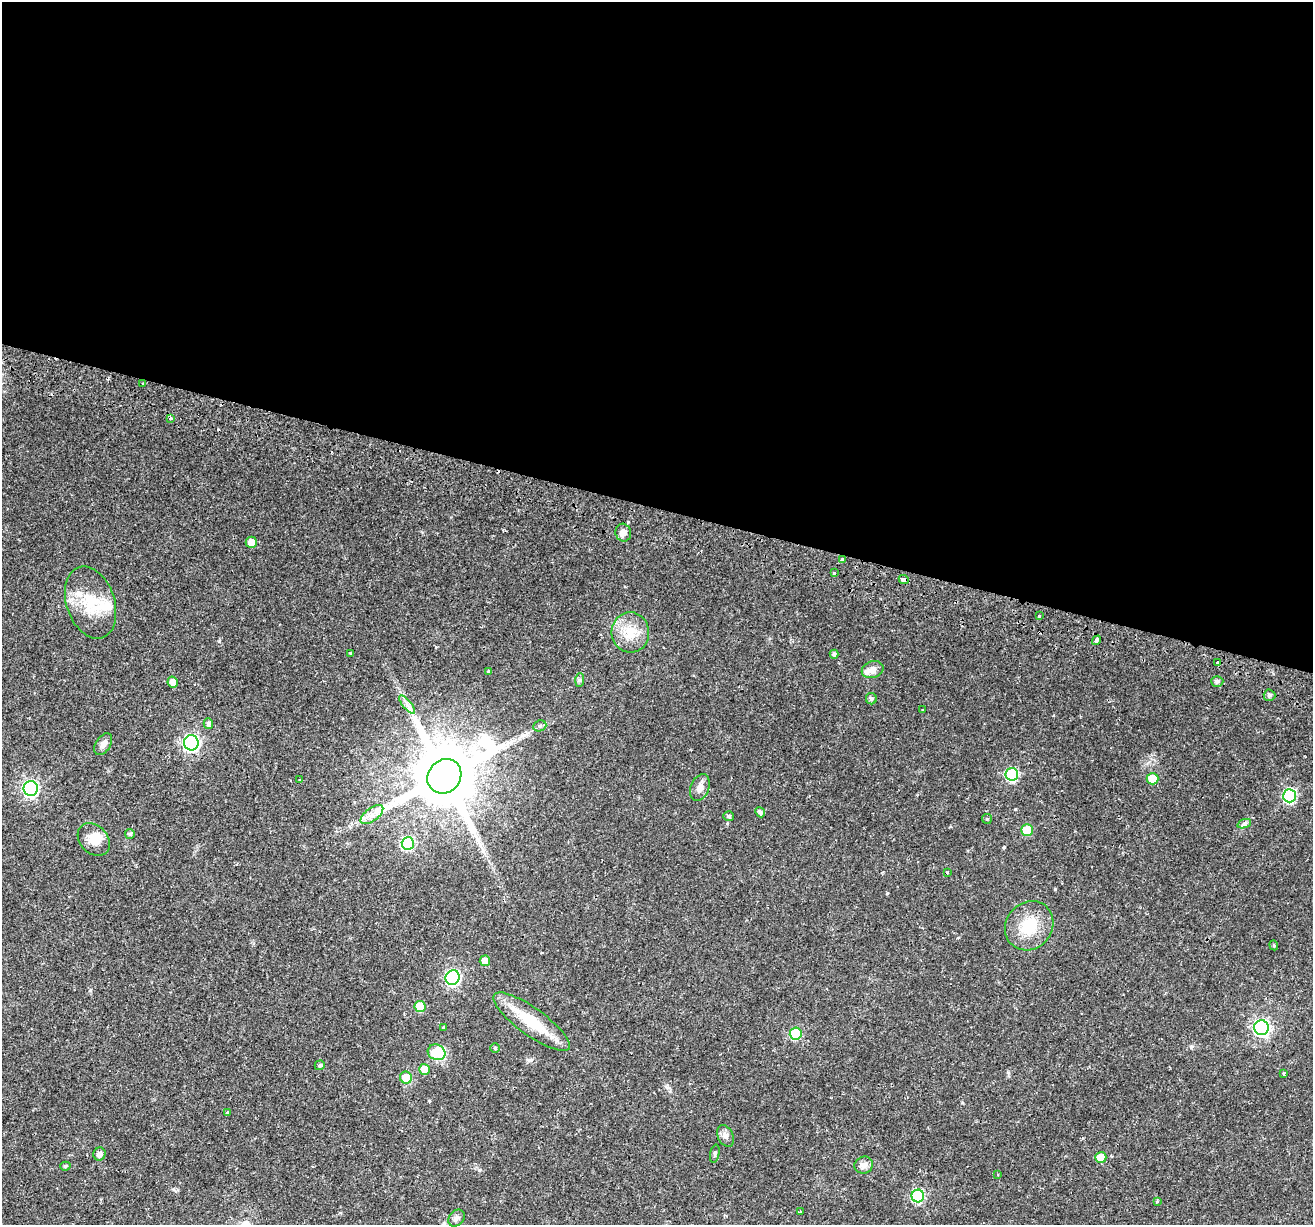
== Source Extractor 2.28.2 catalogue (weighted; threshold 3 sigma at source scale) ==
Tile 3 of 4 x 4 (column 3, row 1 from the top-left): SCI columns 2699-4009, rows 4025-5247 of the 5386 x 5541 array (HDU 1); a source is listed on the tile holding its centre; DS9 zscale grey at full resolution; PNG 1315 x 1227 px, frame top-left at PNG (2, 2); each listed source drawn as its Kron ellipse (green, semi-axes under 4 px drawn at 4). Shown black and unused: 41% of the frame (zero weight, under 2 of 3 exposures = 5% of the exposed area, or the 3 px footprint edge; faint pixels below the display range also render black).
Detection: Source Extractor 2.28.2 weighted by HDU 2 'WHT'; one run over the whole footprint, this tile lists its part. Background 0.021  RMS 0.003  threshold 0.0135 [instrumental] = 3 sigma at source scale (4.5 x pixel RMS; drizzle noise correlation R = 1.50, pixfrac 1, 0.0396/0.0396 arcsec/px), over >= 5 px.
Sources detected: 81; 1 inside a brighter object's white glare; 5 cosmic-ray / hot-pixel residue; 2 long thin detections or spike segments (spike, bleed or trail) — neither listed nor drawn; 2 inside a brighter listed object's ellipse — not listed separately; the other 71 listed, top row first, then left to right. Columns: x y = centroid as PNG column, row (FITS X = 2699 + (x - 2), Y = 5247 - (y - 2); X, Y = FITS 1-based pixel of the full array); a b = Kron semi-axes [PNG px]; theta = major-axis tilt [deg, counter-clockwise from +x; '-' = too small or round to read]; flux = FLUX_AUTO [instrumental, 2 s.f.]
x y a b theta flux
142 383 3 3 - 0.36
170 418 3 3 - 1.5
623 533 9 8 - 1.6
251 542 6 5 - 2.6
842 559 3 3 - 0.9
834 573 3 3 - 0.82
904 579 5 4 - 6
91 603 37 24 -72 12
1039 616 3 3 - 1.7
630 632 20 19 - 6.5
1097 640 5 4 - 3.4
350 653 3 3 - 0.34
834 654 4 4 - 0.78
1218 663 4 3 - 4.5
873 670 11 8 17 2
488 671 4 3 - 0.27
580 680 7 4 89 0.53
1217 681 6 5 - 0.97
173 682 5 5 - 2.1
1269 695 6 5 - 0.83
871 699 6 5 - 0.83
407 705 11 3 -51 1.1
922 710 3 2 - 0.3
208 724 5 4 - 0.87
540 726 7 5 22 0.67
191 743 7 7 - 71
103 744 12 7 58 1.5
1012 774 6 6 - 30
444 776 18 16 49 2900
1152 779 6 6 - 4.3
299 780 3 2 - 0.24
700 787 14 9 68 1.8
31 788 7 7 - 68
1289 796 6 6 - 34
760 812 5 4 - 1
372 814 13 6 37 2.1
728 816 5 5 - 0.63
987 819 5 5 - 0.39
1244 824 7 4 19 0.64
1027 830 6 6 - 10
130 834 5 4 - 0.66
94 839 18 14 -47 4.5
408 843 6 6 - 28
947 872 3 2 - 0.25
1029 926 26 23 48 9.4
1274 945 5 4 - 0.4
485 961 5 5 - 2
453 977 7 7 - 53
420 1006 5 5 - 6.6
532 1022 46 13 -36 12
443 1028 3 3 - 0.62
1261 1028 7 7 - 77
796 1033 6 6 - 14
495 1048 4 4 - 0.49
437 1052 9 7 -26 9.9
320 1065 5 5 - 0.6
424 1069 5 5 - 3.8
1284 1073 3 3 - 0.6
406 1078 6 6 - 5.4
227 1112 3 3 - 1.2
726 1136 11 7 -64 1.3
99 1154 6 6 - 1.6
715 1154 9 4 79 0.52
1101 1157 5 5 - 4.4
864 1165 9 8 - 1.7
65 1166 5 4 - 0.56
998 1174 3 3 - 0.33
918 1196 6 6 - 28
1157 1201 3 3 - 0.43
800 1212 3 2 - 0.3
456 1218 9 7 46 1
Overlapping masked pixels (flux is a lower limit): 2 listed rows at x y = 904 579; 1218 663
Unlisted compact peaks at least as high as the median listed source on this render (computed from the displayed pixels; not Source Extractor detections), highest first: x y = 1004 847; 1055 889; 219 641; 887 893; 90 990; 1191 1047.